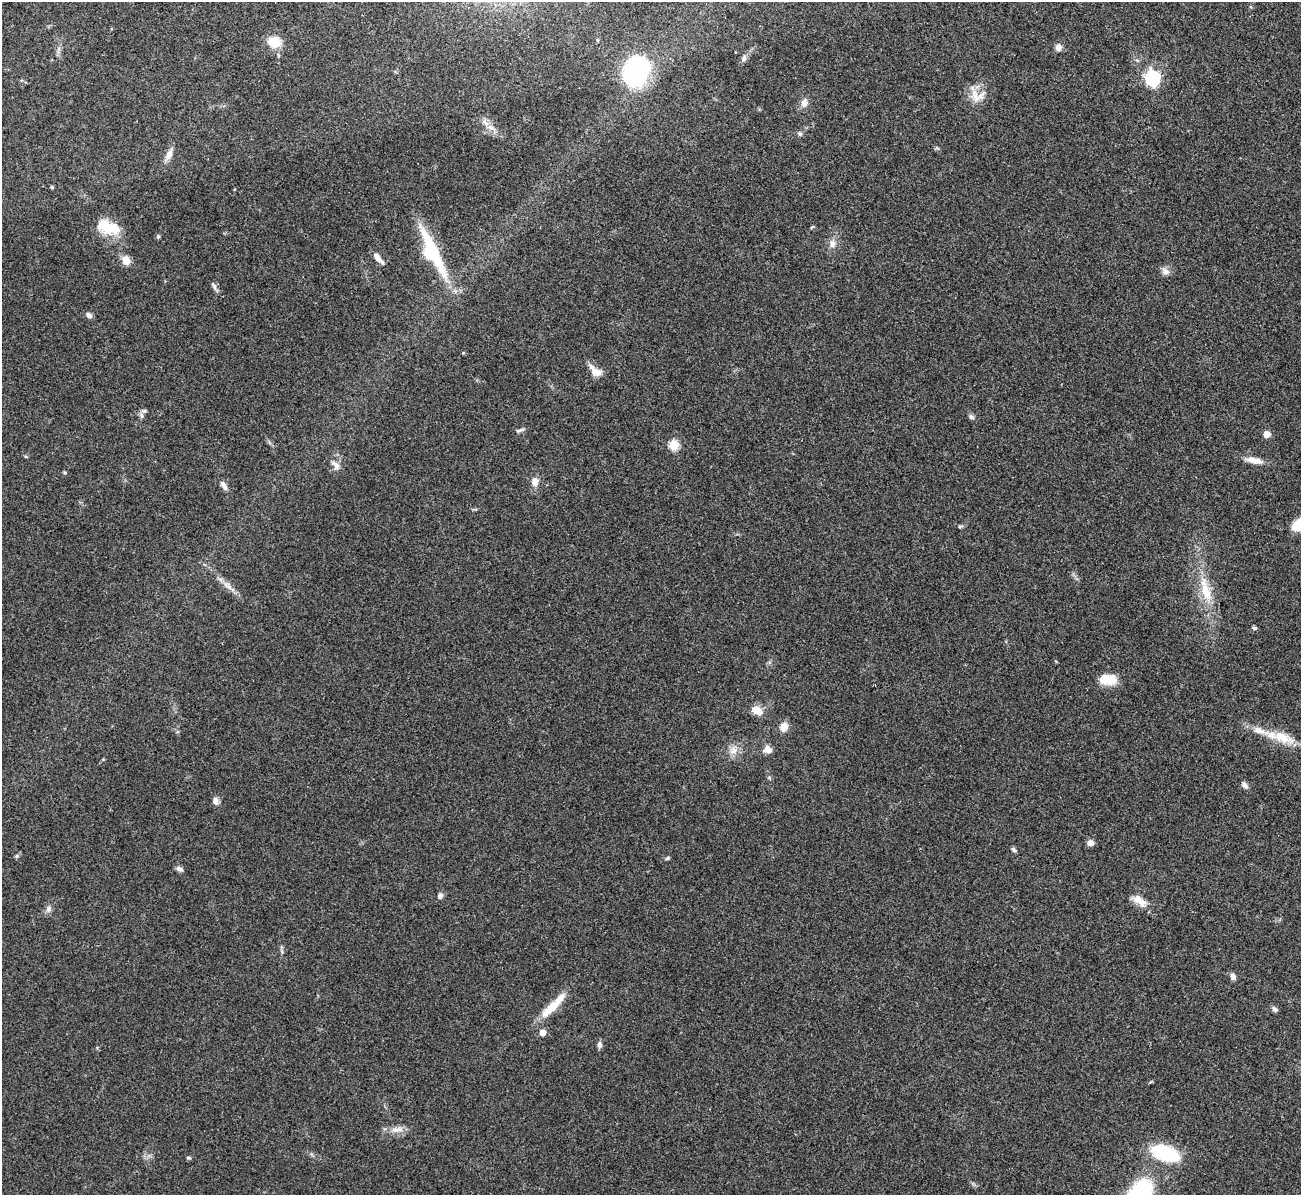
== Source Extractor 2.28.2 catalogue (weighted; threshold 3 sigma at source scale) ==
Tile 10 of 4 x 4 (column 2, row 3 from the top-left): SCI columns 1301-2599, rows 1337-2529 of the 5199 x 5182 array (HDU 1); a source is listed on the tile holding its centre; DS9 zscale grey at full resolution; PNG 1303 x 1197 px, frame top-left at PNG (2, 2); no overlay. Shown black and unused: <1% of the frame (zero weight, under 3 of 4 exposures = <1% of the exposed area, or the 3 px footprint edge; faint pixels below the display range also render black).
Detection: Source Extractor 2.28.2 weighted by HDU 2 'WHT'; one run over the whole footprint, this tile lists its part. Background 0.0812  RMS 0.0058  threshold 0.0263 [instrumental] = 3 sigma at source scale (4.5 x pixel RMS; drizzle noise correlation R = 1.50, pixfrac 1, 0.05/0.05 arcsec/px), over >= 5 px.
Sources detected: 62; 2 inside a brighter listed object's ellipse — not listed separately; the other 60 listed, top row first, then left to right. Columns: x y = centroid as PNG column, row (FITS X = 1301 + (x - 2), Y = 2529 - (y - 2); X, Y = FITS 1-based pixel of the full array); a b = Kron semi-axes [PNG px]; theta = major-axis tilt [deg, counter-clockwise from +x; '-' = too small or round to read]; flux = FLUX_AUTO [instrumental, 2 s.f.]
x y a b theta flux
274 42 16 13 -12 11
1058 47 8 7 - 3.1
744 58 9 6 70 2.1
636 71 25 20 58 95
1152 78 7 6 - 140
975 96 21 9 -73 6.7
804 103 10 8 76 4
490 127 14 8 -18 4.4
800 134 7 6 - 1.3
169 155 15 7 64 4.4
52 187 4 3 - 0.82
108 227 27 14 -19 18
812 227 6 3 43 0.61
158 236 5 5 - 0.89
832 244 11 8 83 3.5
432 252 58 14 -64 41
378 258 15 5 -48 3.8
126 260 9 7 -62 6.8
1165 271 11 8 -39 2.8
214 286 13 4 -64 1.6
89 315 7 6 - 2.5
597 372 16 10 -15 5
144 411 8 6 0 1.6
971 417 8 6 -39 1.5
520 430 12 4 19 1.4
1267 434 5 5 - 8.7
674 445 5 5 - 34
1254 460 23 7 -11 6.2
335 465 16 7 -47 3.2
535 482 10 7 -90 4.6
224 485 12 5 -58 3
1300 524 21 14 34 16
960 526 8 3 13 0.9
229 587 10 6 -31 2.9
1206 590 38 12 -76 17
1254 628 6 5 - 1
1108 679 18 11 -2 13
757 710 11 7 -33 8.6
784 727 10 9 - 5.1
1280 737 45 12 -15 16
768 749 8 7 - 4.8
733 750 13 10 39 4.7
1245 785 11 6 -53 2.1
215 801 10 7 -84 2.5
1090 843 7 6 - 3.6
1014 850 7 5 -46 1.2
17 856 6 5 - 0.93
667 858 6 4 23 0.91
179 869 9 6 -28 1.9
440 896 7 6 - 1.9
1139 901 21 9 -38 7.1
48 909 10 7 59 2.3
1233 977 8 6 -65 2.2
553 1006 44 9 45 14
1275 1009 8 5 -37 1.6
543 1033 5 5 - 6
599 1045 8 6 90 2
396 1129 20 7 3 5
1165 1154 34 17 -19 31
188 1158 5 4 - 0.96
Isophote crosses this tile's border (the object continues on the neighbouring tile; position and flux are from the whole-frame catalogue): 1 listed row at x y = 1300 524